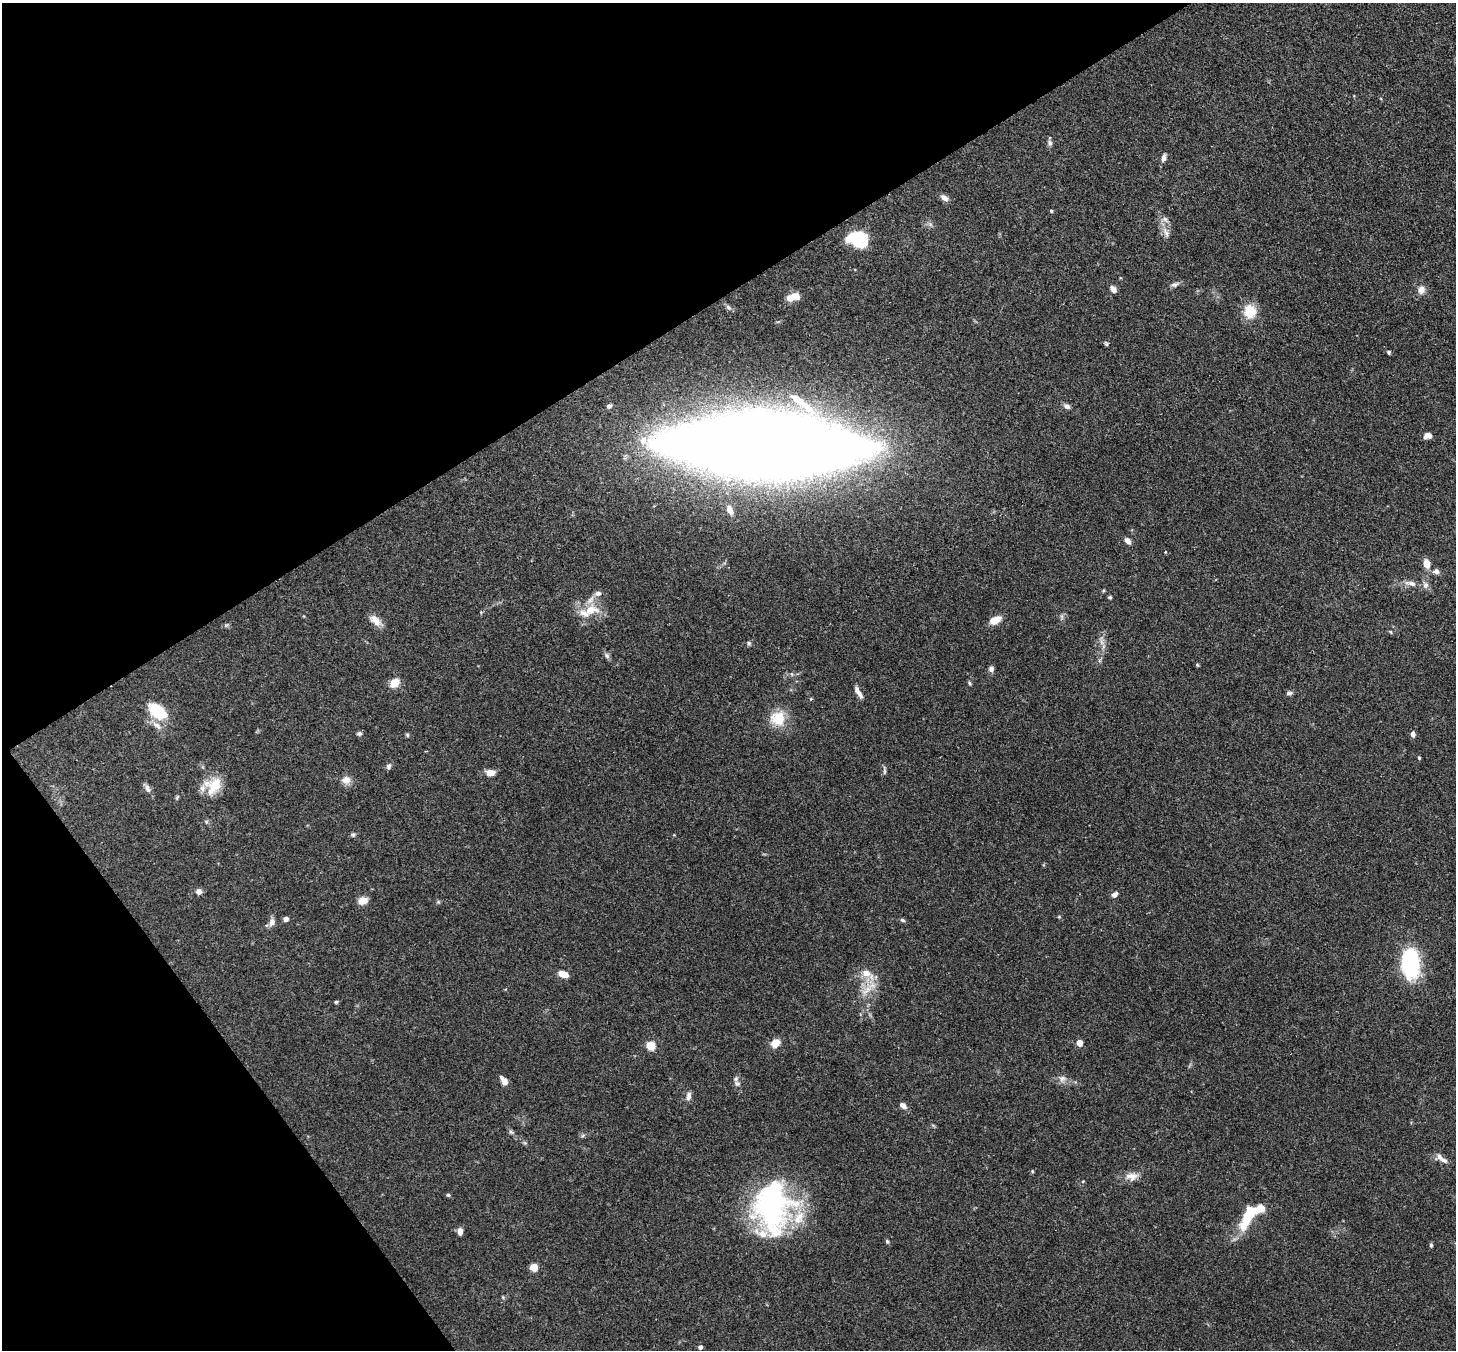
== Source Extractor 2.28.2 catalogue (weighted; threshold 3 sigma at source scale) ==
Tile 5 of 4 x 4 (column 1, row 2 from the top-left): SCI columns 79-1532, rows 2905-4252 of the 5973 x 5945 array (HDU 1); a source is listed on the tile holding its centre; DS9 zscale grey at full resolution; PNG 1458 x 1352 px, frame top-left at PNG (2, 3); no overlay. Shown black and unused: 30% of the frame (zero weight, under 3 of 4 exposures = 7% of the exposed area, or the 3 px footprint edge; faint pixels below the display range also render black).
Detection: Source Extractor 2.28.2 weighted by HDU 2 'WHT'; one run over the whole footprint, this tile lists its part. Background 0.154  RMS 0.0047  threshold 0.021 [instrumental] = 3 sigma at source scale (4.5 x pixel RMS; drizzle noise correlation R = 1.50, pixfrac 1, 0.05/0.05 arcsec/px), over >= 5 px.
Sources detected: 95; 2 inside a brighter object's white glare — not listed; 9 inside a brighter listed object's ellipse — not listed separately; the other 84 listed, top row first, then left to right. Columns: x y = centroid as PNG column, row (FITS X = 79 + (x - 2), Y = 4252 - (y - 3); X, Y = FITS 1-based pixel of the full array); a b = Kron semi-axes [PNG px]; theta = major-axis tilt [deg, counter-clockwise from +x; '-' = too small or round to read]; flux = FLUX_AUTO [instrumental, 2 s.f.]
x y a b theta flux
1050 143 9 6 -89 1.3
1163 158 10 5 77 1.8
944 198 10 6 -34 2.4
1051 211 4 4 - 0.53
1164 219 11 6 24 1.9
930 224 7 4 -71 0.94
1166 233 16 6 -69 2.8
855 242 22 11 -14 14
1175 284 11 6 17 1.6
1113 289 8 6 -48 2.4
1421 290 10 8 77 3.1
794 296 11 8 -14 4.5
728 307 9 4 -36 1.2
1250 311 18 16 -83 8.9
1106 343 7 4 -63 0.64
1389 352 5 4 - 0.73
609 406 7 5 18 1
1067 406 9 6 -20 1.5
1428 435 8 6 9 2.9
765 444 121 37 -1 2100
729 509 10 6 -68 2.9
1127 541 8 5 -46 2.4
1426 564 10 7 -79 4.4
1436 571 8 6 -11 2.1
1411 583 17 6 -12 3.2
598 593 9 7 10 2
1110 597 4 4 - 0.71
590 610 24 14 16 11
376 620 17 9 -43 4.5
995 620 12 7 27 5.9
1390 632 6 3 -46 0.51
1101 642 9 4 -81 1.6
749 643 6 5 - 0.8
607 656 8 6 -58 1.2
991 669 8 6 74 1.5
395 683 10 8 42 6.7
970 683 6 4 -70 0.64
858 692 16 5 -57 2.6
1289 693 8 5 4 1.2
157 711 23 14 -36 16
779 719 10 9 - 17
359 733 6 5 - 1.1
1413 734 6 5 - 1.7
407 735 5 5 - 0.62
1419 758 4 3 - 0.6
388 766 7 5 67 1.4
884 770 13 3 -86 0.93
490 772 11 7 -2 3.6
346 780 11 11 - 3.3
214 786 27 16 60 11
147 788 12 6 -60 2.1
353 835 6 5 - 0.9
199 891 7 6 - 2.1
1114 894 7 5 28 2.2
363 901 11 8 20 3.9
1059 917 5 3 - 0.47
286 919 5 4 - 2.2
902 920 6 5 - 0.86
272 922 10 7 76 2.3
1410 963 23 12 -87 68
866 973 15 10 -14 5.2
564 975 9 7 -48 3.2
866 990 19 8 40 5.6
336 1002 4 4 - 0.63
775 1043 11 9 46 4.8
1079 1043 4 4 - 7.2
651 1045 5 5 - 21
1062 1078 10 9 - 2.4
504 1081 10 5 -54 3.2
737 1083 9 8 - 1.8
689 1096 11 6 81 2.1
903 1105 8 6 -37 2.6
511 1132 7 4 -44 0.92
1440 1157 12 7 -51 2.3
1032 1171 5 3 - 0.42
1131 1176 17 11 2 4.4
448 1195 5 4 - 0.7
771 1208 54 43 -84 94
1249 1214 39 11 64 17
460 1231 7 5 89 2.9
887 1241 6 4 -63 0.71
1431 1245 6 4 -88 0.7
534 1267 5 5 - 14
700 1347 4 4 - 1.7
Overlapping masked pixels (flux is a lower limit): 1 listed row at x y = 765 444